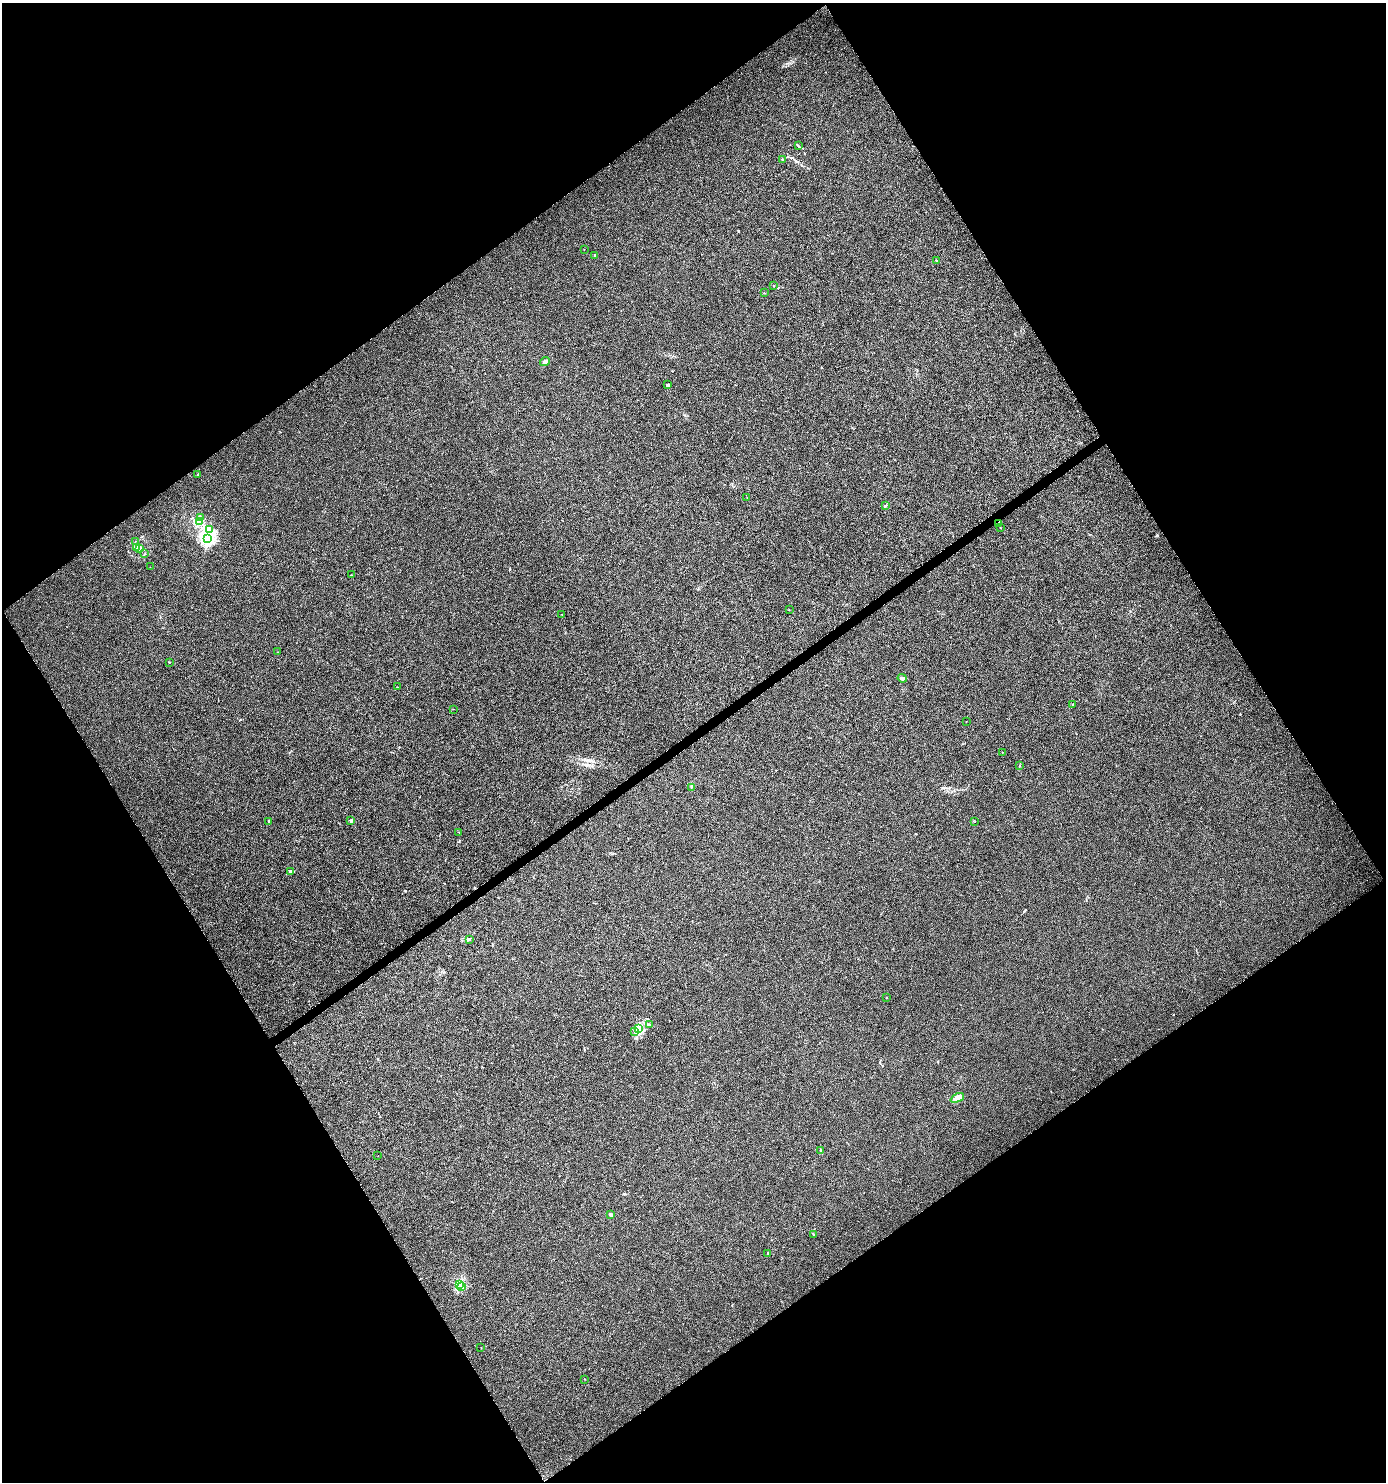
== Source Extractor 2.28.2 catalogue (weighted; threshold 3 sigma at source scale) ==
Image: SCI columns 185-5718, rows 1-5918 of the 5840 x 5920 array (HDU 1 of 3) = the unmasked area's bounding box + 8 px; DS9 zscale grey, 4 x 4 block average (1 PNG px = mean of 4 x 4 image px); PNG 1388 x 1484 px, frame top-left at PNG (2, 3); each listed source drawn as its Kron ellipse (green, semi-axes under 4 px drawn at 4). Shown black and unused: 49% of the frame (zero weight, under 4 of 8 exposures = <1% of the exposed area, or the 3 px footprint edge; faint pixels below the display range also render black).
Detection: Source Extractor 2.28.2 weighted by HDU 2 'WHT'. Background 9.40e-04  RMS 0.0014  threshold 0.00576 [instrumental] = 3 sigma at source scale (4.09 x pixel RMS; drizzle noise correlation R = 1.36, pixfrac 0.8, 0.0396/0.0396 arcsec/px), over >= 5 px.
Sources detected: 59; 1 coinciding with a brighter row at this scale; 2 inside a brighter listed object's ellipse — not listed separately; the other 56 listed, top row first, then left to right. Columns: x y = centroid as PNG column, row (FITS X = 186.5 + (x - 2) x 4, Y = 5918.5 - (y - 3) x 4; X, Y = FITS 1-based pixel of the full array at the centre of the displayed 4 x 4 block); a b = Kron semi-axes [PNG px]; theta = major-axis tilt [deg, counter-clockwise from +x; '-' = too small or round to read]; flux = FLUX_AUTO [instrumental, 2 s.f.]
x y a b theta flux
798 146 2 2 - 0.44
782 159 2 2 - 0.7
584 249 2 2 - 0.27
595 255 2 2 - 2.6
937 261 4 2 - 0.76
774 286 2 2 - 0.32
764 293 2 2 - 0.45
545 362 5 3 - 1.7
667 384 2 2 - 0.28
197 475 2 2 - 0.36
747 497 2 2 - 0.15
885 506 2 2 - 0.84
200 517 2 2 - 0.25
199 522 3 2 - 0.93
999 523 3 2 - 0.51
1000 528 2 2 - 0.21
210 529 3 2 - 0.58
208 538 2 2 - 170
135 541 2 2 - 0.23
136 548 3 2 - 0.88
139 548 3 2 - 1.4
144 554 2 2 - 0.19
150 567 2 2 - 0.13
351 575 2 2 - 0.23
789 610 2 2 - 0.18
562 614 2 2 - 0.18
278 652 2 2 - 0.17
169 662 2 2 - 0.21
902 678 4 2 - 2.7
398 687 2 2 - 0.31
1072 704 2 2 - 1.1
453 709 2 2 - 0.16
966 722 2 2 - 0.2
1002 752 2 2 - 0.19
1019 765 2 2 - 0.32
691 787 2 2 - 0.34
268 821 3 2 - 0.4
351 821 3 2 - 1.4
975 822 2 2 - 0.28
459 832 2 2 - 0.32
291 872 3 3 - 1.1
469 939 2 2 - 0.52
887 998 2 2 - 0.35
649 1024 2 2 - 0.27
639 1029 4 2 - 0.66
634 1032 2 2 - 0.74
957 1098 7 4 25 5.1
821 1150 2 2 - 0.31
378 1156 2 2 - 0.15
611 1214 2 2 - 6.8
814 1234 2 2 - 0.35
768 1253 2 2 - 0.29
459 1284 2 2 - 66
461 1287 2 2 - 1.6
481 1348 2 2 - 0.27
585 1379 2 2 - 0.26
Diffuse or blended objects may show on this block-average render without a row.